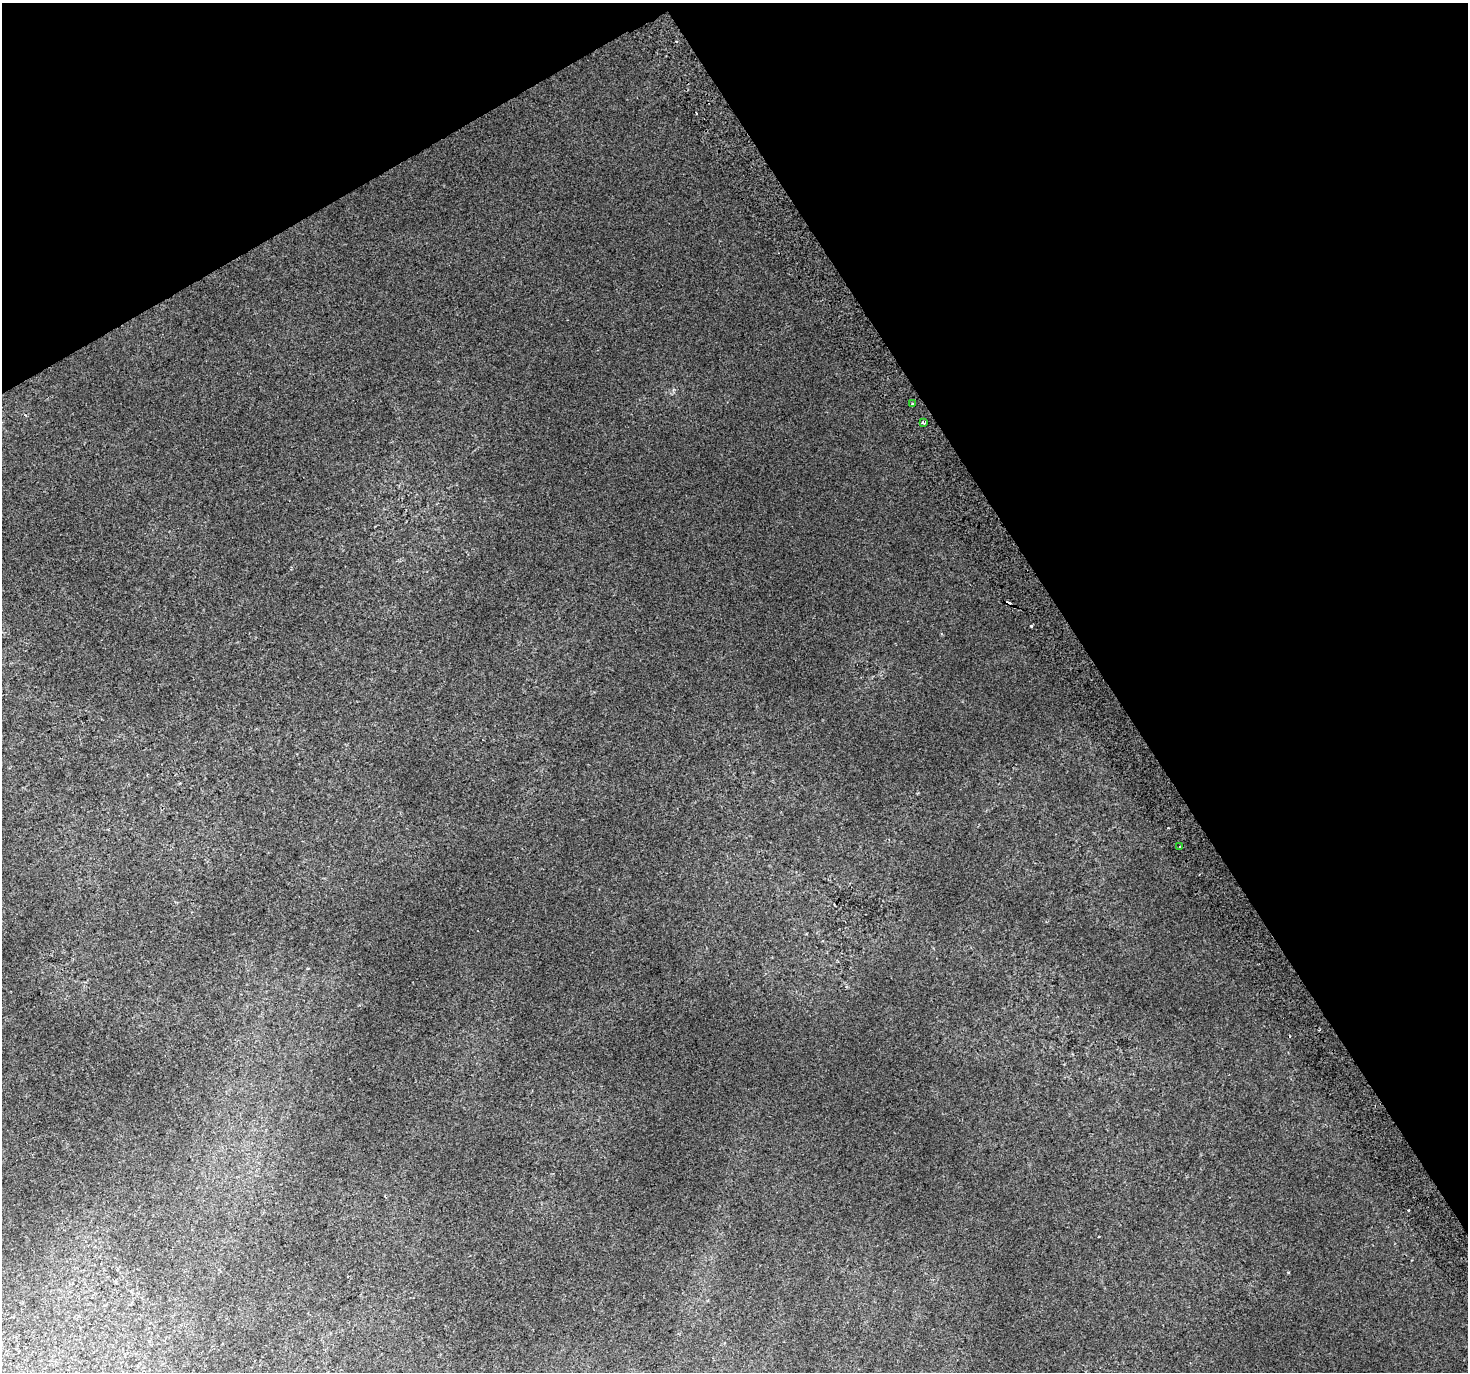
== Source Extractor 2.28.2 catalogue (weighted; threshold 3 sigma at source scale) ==
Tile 3 of 4 x 4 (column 3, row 1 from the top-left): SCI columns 2975-4440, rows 4310-5679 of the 5943 x 5816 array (HDU 1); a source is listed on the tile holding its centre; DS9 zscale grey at full resolution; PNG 1470 x 1374 px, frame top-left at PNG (2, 3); each listed source drawn as its Kron ellipse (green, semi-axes under 4 px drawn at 4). Shown black and unused: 31% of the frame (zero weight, under 2 of 3 exposures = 3% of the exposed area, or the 3 px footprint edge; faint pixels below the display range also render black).
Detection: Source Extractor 2.28.2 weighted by HDU 2 'WHT'; one run over the whole footprint, this tile lists its part. Background 0.00701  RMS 0.0058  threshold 0.0261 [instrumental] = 3 sigma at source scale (4.5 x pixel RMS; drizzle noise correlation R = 1.50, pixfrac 1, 0.0396/0.0396 arcsec/px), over >= 5 px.
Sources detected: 6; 3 cosmic-ray / hot-pixel residue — neither listed nor drawn; the other 3 listed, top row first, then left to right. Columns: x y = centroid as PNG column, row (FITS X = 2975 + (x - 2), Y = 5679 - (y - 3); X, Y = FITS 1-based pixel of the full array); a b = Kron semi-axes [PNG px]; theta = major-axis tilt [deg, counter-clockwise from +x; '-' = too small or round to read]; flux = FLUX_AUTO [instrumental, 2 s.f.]
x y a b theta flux
912 404 3 3 - 1
924 423 4 3 - 0.82
1180 847 3 3 - 2